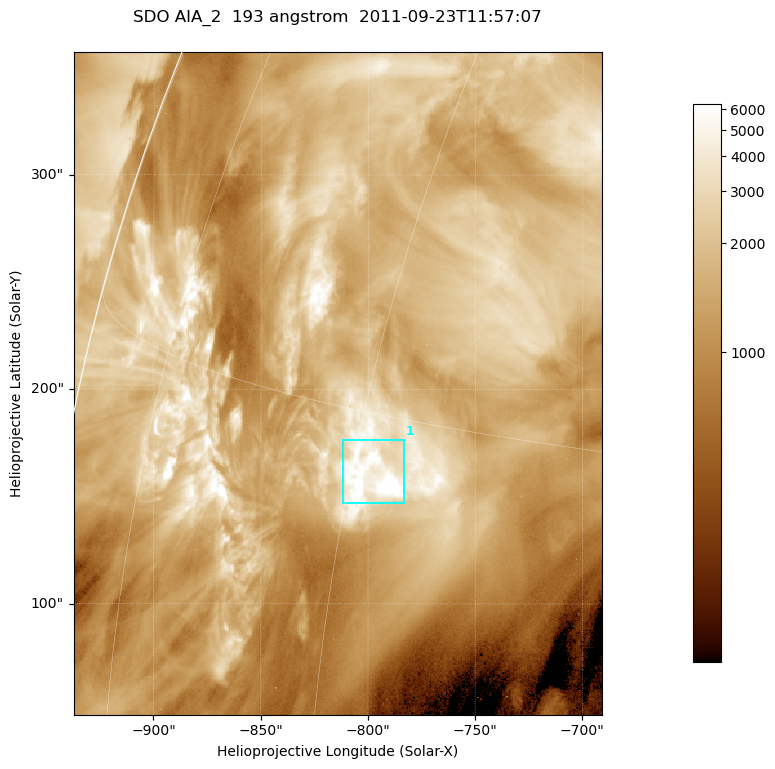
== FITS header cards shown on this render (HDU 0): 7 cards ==
TELESCOP= 'SDO     '           /
INSTRUME= 'AIA_2   '           /
WAVELNTH=                  193 /
WAVEUNIT= 'angstrom'           /
DATE-OBS= '2011-09-23T11:57:07.84' /
CTYPE1  = 'HPLN-TAN'           /
CTYPE2  = 'HPLT-TAN'           /

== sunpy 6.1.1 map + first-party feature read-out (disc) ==
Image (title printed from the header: SDO AIA_2  193 angstrom  2011-09-23T11:57:07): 410 x 514 px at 0.601 arcsec/px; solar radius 956 arcsec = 1592 px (partial field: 2.5% of the solar disc is inside the frame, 95% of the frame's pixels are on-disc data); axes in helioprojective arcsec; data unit not stated in the header (colour bar unlabelled)
Pointing: header CRPIX1/2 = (2043.81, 2047.21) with CRVAL1/2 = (0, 0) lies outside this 410 x 514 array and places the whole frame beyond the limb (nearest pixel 1.41 R_sun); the SolarSoft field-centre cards XCEN/YCEN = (-814.2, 202.8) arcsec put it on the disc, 1311 arcsec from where CRPIX/CRVAL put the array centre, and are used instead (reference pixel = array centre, CRVAL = XCEN/YCEN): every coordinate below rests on XCEN/YCEN
Orientation: roll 0.0564 deg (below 1 deg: not rotated)
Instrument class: DISC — disc imager (sunpy class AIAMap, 193 A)
Bright regions (active regions / flare kernels): reference = the on-disc median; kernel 3 px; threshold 5 sigma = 3845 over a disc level ~1435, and >= 1.15x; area >= 210 px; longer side >= 5 px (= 3 arcsec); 1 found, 1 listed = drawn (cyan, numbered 1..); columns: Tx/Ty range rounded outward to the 2 arcsec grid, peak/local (2 s.f.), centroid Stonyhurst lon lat
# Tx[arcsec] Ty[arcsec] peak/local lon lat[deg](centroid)
1 -812..-782 146..178 5.5 -59 +13
Off-limb structures (1.02-1.3 R_sun): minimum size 105 px: none found